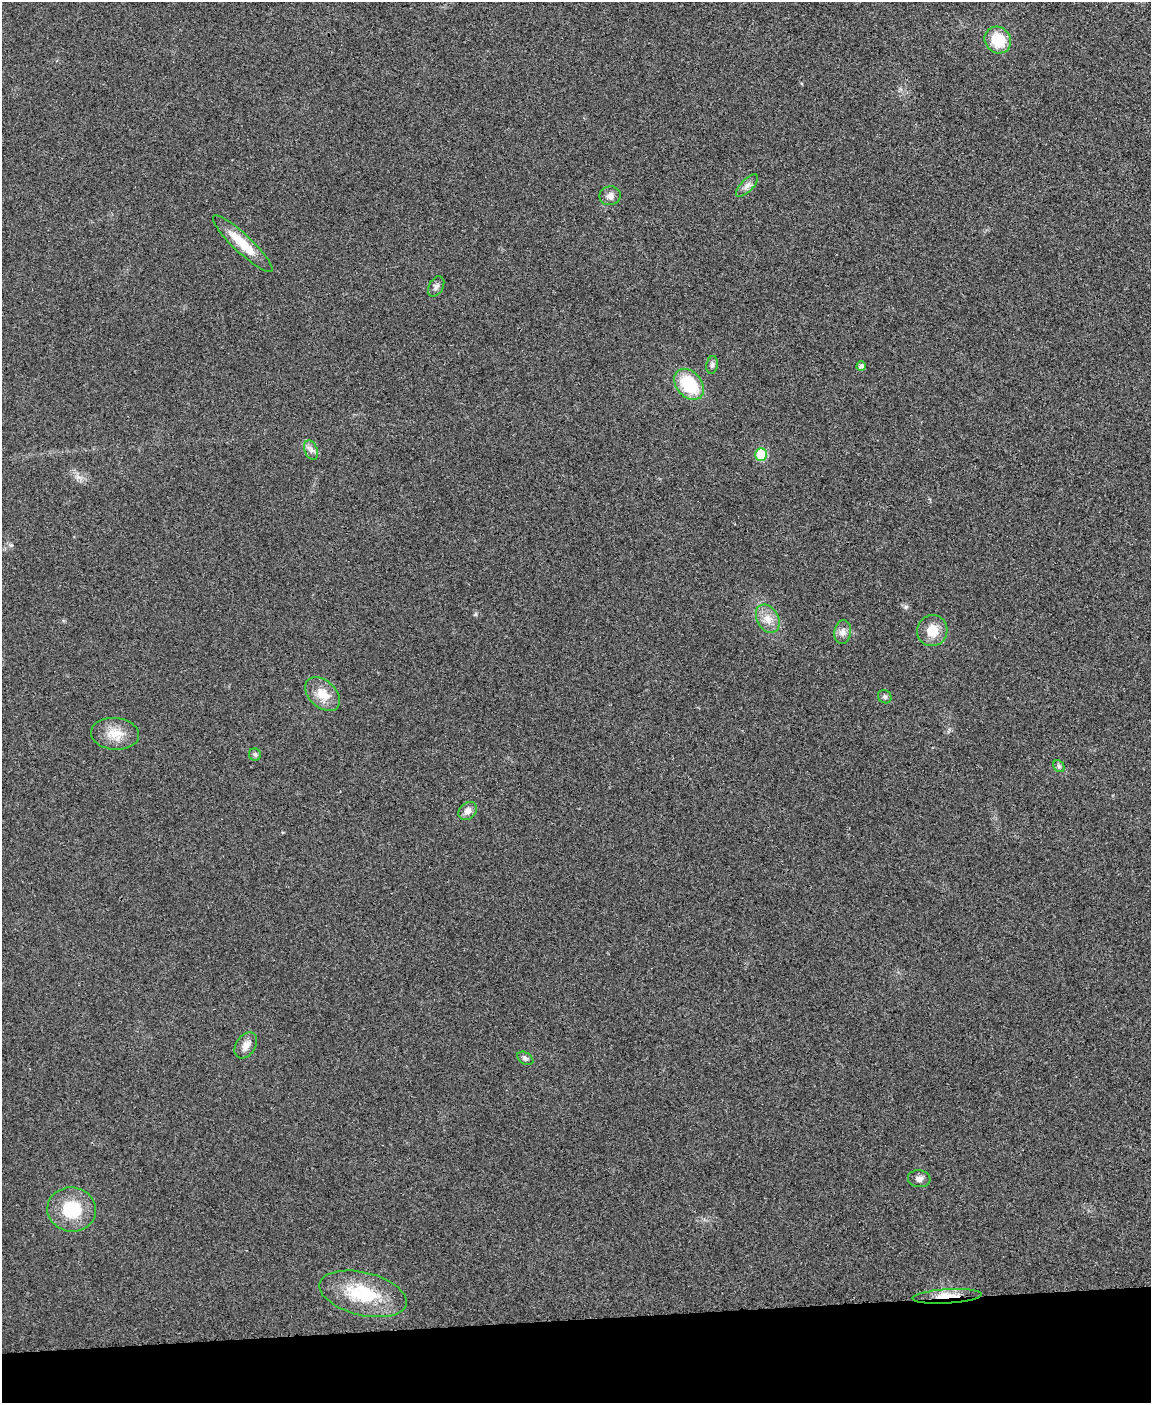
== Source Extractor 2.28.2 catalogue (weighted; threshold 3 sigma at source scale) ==
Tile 10 of 4 x 3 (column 2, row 3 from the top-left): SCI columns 1154-2302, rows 141-1541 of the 4603 x 4585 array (HDU 1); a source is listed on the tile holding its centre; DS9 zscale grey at full resolution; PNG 1153 x 1405 px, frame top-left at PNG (2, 2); each listed source drawn as its Kron ellipse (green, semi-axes under 4 px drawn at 4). Shown black and unused: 6% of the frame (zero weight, under 3 of 4 exposures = <1% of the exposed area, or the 3 px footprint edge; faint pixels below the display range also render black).
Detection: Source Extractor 2.28.2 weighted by HDU 2 'WHT'; one run over the whole footprint, this tile lists its part. Background 0.0333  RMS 0.0062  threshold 0.0278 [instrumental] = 3 sigma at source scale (4.5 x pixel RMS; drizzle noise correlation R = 1.50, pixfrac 1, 0.05/0.05 arcsec/px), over >= 5 px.
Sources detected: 25; all 25 listed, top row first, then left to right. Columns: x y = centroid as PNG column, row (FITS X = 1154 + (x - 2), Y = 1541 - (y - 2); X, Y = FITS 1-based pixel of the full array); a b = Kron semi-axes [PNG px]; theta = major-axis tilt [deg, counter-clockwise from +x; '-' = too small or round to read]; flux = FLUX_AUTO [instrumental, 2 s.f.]
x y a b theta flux
998 40 14 12 -48 19
747 186 14 6 47 2.9
610 196 11 9 9 3.3
243 244 40 9 -43 17
436 286 11 7 60 2.4
712 365 9 5 81 1.7
861 366 5 4 - 2.1
689 384 17 12 -50 29
311 450 10 6 -69 2.5
761 454 6 6 - 25
768 619 15 10 -61 6.6
932 631 16 15 - 11
843 632 12 8 82 3.4
323 694 20 13 -42 10
885 697 7 6 - 1.4
115 734 24 16 -5 11
255 755 6 6 - 1.4
1059 766 6 5 - 1.3
468 811 10 8 42 4
246 1045 14 9 58 4.5
525 1058 9 6 -32 1.9
919 1179 11 8 -7 2.9
72 1209 24 22 -8 25
363 1294 45 21 -14 35
947 1296 34 7 4 11
Overlapping masked pixels (flux is a lower limit): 1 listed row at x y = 947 1296